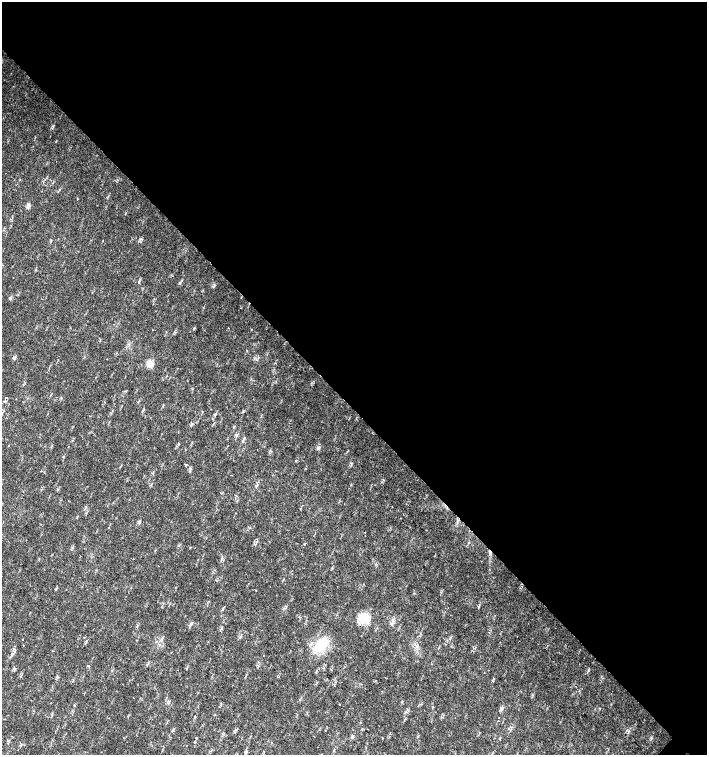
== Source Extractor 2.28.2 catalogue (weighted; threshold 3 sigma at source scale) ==
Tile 3 of 4 x 4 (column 3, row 1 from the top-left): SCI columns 3044-4453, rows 4518-6023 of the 6023 x 6029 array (HDU 1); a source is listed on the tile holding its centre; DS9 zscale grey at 2 x 2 block average (1 PNG px = mean of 2 x 2 image px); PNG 709 x 757 px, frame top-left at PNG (2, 2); no overlay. Shown black and unused: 54% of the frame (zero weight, under 2 of 3 exposures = <1% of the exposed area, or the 3 px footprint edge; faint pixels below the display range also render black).
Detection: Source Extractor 2.28.2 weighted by HDU 2 'WHT'; one run over the whole footprint, this tile lists its part. Background 0.0239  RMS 0.0033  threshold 0.0147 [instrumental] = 3 sigma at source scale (4.5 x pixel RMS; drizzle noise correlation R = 1.50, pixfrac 1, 0.0396/0.0396 arcsec/px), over >= 5 px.
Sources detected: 29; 2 cosmic-ray / hot-pixel residue — not listed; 1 inside a brighter listed object's ellipse — not listed separately; the other 26 listed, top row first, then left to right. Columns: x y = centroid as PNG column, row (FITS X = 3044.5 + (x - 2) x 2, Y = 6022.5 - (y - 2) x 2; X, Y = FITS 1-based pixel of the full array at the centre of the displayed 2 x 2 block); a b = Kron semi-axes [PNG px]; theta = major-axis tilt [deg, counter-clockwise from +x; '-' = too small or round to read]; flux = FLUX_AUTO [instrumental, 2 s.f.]
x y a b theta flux
77 199 2 2 - 0.33
28 207 6 3 2 1.4
10 298 4 3 - 1.4
194 328 3 2 - 0.85
150 365 11 7 -21 4.8
7 398 2 2 - 0.42
243 411 3 2 - 0.61
351 463 3 2 - 0.72
186 465 3 2 - 0.64
139 522 4 2 - 0.78
451 585 2 2 - 0.4
55 589 3 2 - 0.36
256 590 2 2 - 0.31
479 606 3 2 - 0.58
366 619 16 10 -68 11
190 625 6 3 70 1.4
22 640 2 2 - 0.94
320 645 22 11 55 21
88 665 2 2 - 1.5
339 704 2 2 - 1
501 710 3 2 - 0.65
499 717 2 2 - 0.51
173 730 5 2 - 0.73
353 736 3 3 - 0.81
196 738 2 2 - 2.4
194 742 3 2 - 0.75
Diffuse or blended objects may show on this block-average render without a row.